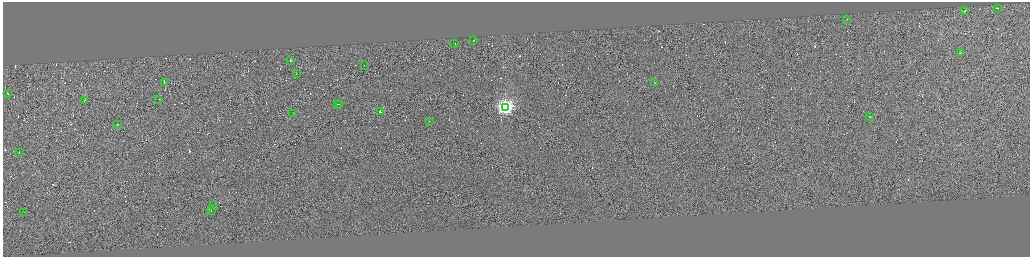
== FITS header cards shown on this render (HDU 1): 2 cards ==
NAXIS1  =                 4110
NAXIS2  =                 1018

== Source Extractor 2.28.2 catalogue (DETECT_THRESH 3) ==
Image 4110 x 1018 px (HDU 1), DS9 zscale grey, zoomed out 1/4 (1 PNG px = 4 x 4 image px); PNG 1032 x 259 px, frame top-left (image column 4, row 1017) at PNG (3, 2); each listed source drawn as its Kron ellipse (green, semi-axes under 4 px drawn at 4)
Background 0.902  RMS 3.8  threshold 11.4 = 3 sigma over >= 5 px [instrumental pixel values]
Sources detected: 466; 440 cannot appear on this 1/4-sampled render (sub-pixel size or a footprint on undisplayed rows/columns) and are neither listed nor drawn; the other 26 listed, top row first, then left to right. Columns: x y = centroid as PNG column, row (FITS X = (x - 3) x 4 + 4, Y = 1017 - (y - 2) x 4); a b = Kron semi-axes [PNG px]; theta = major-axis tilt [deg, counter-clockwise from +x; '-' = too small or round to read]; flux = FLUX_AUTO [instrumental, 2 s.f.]
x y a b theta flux
997 8 2 1 - 12000
965 10 3 1 - 54000
847 19 2 1 - 17000
473 40 2 1 - 13000
455 44 2 1 - 60000
960 53 2 1 - 15000
291 61 3 1 - 190000
364 65 2 1 - 6800
297 73 2 1 - 11000
164 82 2 1 - 17000
655 83 2 1 - 13000
8 93 2 1 - 24000
159 99 2 1 - 44000
85 100 3 1 - 16000
338 104 2 1 - 24000
339 104 2 1 - 15000
505 107 4 4 - 840000
380 112 2 1 - 17000
293 113 2 1 - 16000
870 117 2 1 - 3100
429 121 2 1 - 11000
117 124 2 1 - 18000
19 153 2 1 - 12000
213 206 2 1 - 18000
211 210 2 1 - 13000
24 212 2 1 - 13000
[440 sub-pixel or undisplayed-footprint detections neither listed nor drawn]